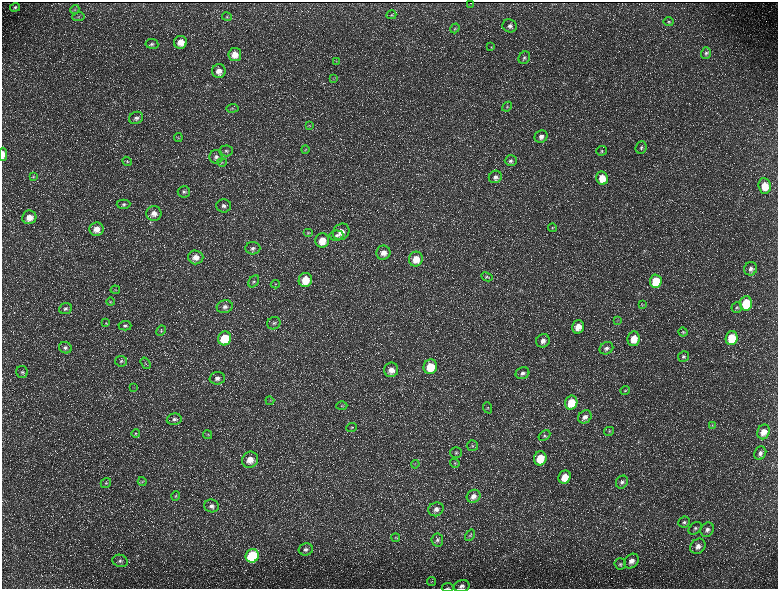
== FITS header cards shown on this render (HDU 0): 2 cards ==
NAXIS1  =                 1552 / length of data axis 1
NAXIS2  =                 1173 / length of data axis 2

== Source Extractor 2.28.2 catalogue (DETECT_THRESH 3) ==
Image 1552 x 1173 px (HDU 0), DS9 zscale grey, zoomed out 1/2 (1 PNG px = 2 x 2 image px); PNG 780 x 591 px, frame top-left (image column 1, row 1173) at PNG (2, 2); each listed source drawn as its Kron ellipse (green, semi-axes under 4 px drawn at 4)
Background 230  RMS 11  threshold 32.1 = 3 sigma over >= 5 px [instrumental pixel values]
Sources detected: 167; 36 cannot appear on this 1/2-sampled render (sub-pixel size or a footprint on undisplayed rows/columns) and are neither listed nor drawn; the other 131 listed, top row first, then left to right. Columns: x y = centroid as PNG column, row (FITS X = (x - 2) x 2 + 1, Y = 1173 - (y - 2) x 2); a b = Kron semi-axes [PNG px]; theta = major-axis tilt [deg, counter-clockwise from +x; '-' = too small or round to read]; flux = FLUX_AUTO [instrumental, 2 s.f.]
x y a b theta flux
471 3 2 1 - 660
15 7 5 4 - 4100
75 10 5 3 - 2800
391 15 5 4 - 2800
78 17 6 3 9 2300
227 17 5 4 - 3000
669 22 5 4 - 3200
510 26 7 6 - 8100
455 28 5 3 - 2700
180 42 6 6 - 24000
152 44 6 5 - 4600
491 47 4 3 - 1900
706 53 6 5 - 4800
235 55 6 6 - 23000
524 58 6 5 - 5500
336 61 3 2 - 1400
219 71 7 7 - 16000
333 79 3 2 - 1300
507 107 5 4 - 3300
232 108 6 3 4 3000
136 118 7 6 - 6900
310 125 4 3 - 1800
178 137 4 4 - 2600
541 137 7 6 - 11000
641 148 6 5 - 5200
305 150 4 4 - 2200
226 151 7 5 4 5400
602 151 5 5 - 3700
3 154 6 3 89 15000
216 157 7 6 - 7500
127 161 5 4 - 2500
511 161 6 5 - 5700
222 162 5 3 - 2600
33 177 3 3 - 1800
495 177 7 6 - 8800
602 178 7 6 - 32000
765 186 8 6 -82 38000
184 192 6 5 - 5400
123 204 7 4 2 4900
224 206 7 6 - 8300
154 213 7 7 - 14000
29 217 7 7 - 22000
553 228 5 3 - 2100
96 229 7 7 - 19000
341 232 9 7 47 23000
308 233 5 4 - 3100
336 235 7 5 7 6000
322 240 7 7 - 33000
253 248 7 6 - 7600
383 253 7 7 - 17000
196 257 7 7 - 17000
416 259 7 7 - 30000
750 269 7 6 - 8700
487 277 6 4 -26 3400
305 280 7 6 - 42000
254 281 6 4 51 4600
656 281 7 6 - 65000
275 284 4 2 - 1400
115 290 5 2 - 1700
110 302 4 3 - 2200
746 303 7 6 - 88000
642 305 4 2 - 1300
225 307 8 6 14 9400
737 307 5 5 - 4100
65 308 6 5 - 4700
617 320 3 2 - 1300
106 323 4 3 - 2100
274 323 7 6 - 6100
125 326 6 4 1 5000
578 327 7 6 - 23000
161 331 5 4 - 3100
683 332 4 4 - 2800
225 338 7 6 - 91000
732 338 7 6 - 74000
634 339 7 6 - 31000
543 341 7 6 - 11000
65 348 6 5 - 6100
606 348 7 6 - 7800
683 356 5 5 - 4600
121 361 6 5 - 4300
146 363 6 2 -55 2100
430 367 7 6 - 64000
391 370 7 7 - 16000
22 372 6 5 - 5200
522 373 7 6 - 8100
217 378 7 6 - 10000
134 388 3 2 - 1300
625 390 5 3 - 2200
270 401 4 2 - 1300
571 403 7 6 - 51000
342 406 5 4 - 2800
488 408 6 3 -69 2500
585 417 7 6 - 11000
174 419 7 5 10 7300
712 425 4 3 - 2000
351 427 5 4 - 2800
609 431 5 4 - 3000
763 432 7 6 - 22000
136 433 4 3 - 2100
208 435 5 3 - 2400
544 436 6 4 32 4300
472 446 6 5 - 4600
456 452 6 5 - 4900
760 453 7 5 59 8600
540 458 7 6 - 52000
250 460 8 7 - 26000
455 463 5 3 - 2300
415 464 4 1 - 1200
565 477 7 6 - 31000
142 482 4 3 - 2100
622 482 7 5 55 6800
106 483 5 5 - 3800
176 496 5 4 - 3100
473 496 7 6 - 13000
212 506 7 6 - 8600
436 509 8 6 27 11000
684 522 6 5 - 5300
695 528 7 5 40 5700
707 530 7 6 - 8500
470 535 6 4 55 3600
396 538 4 3 - 1900
437 540 6 6 - 5900
698 546 8 7 - 13000
306 549 7 6 - 7200
252 556 7 6 - 160000
120 561 8 6 -17 7100
631 561 8 6 44 14000
620 564 6 5 - 4300
431 581 4 1 - 1400
462 586 8 6 13 8700
448 588 6 3 7 2200
At the frame edge (FLAGS 8, measured only in part): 3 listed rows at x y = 3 154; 462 586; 448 588
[36 sub-pixel or undisplayed-footprint detections neither listed nor drawn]